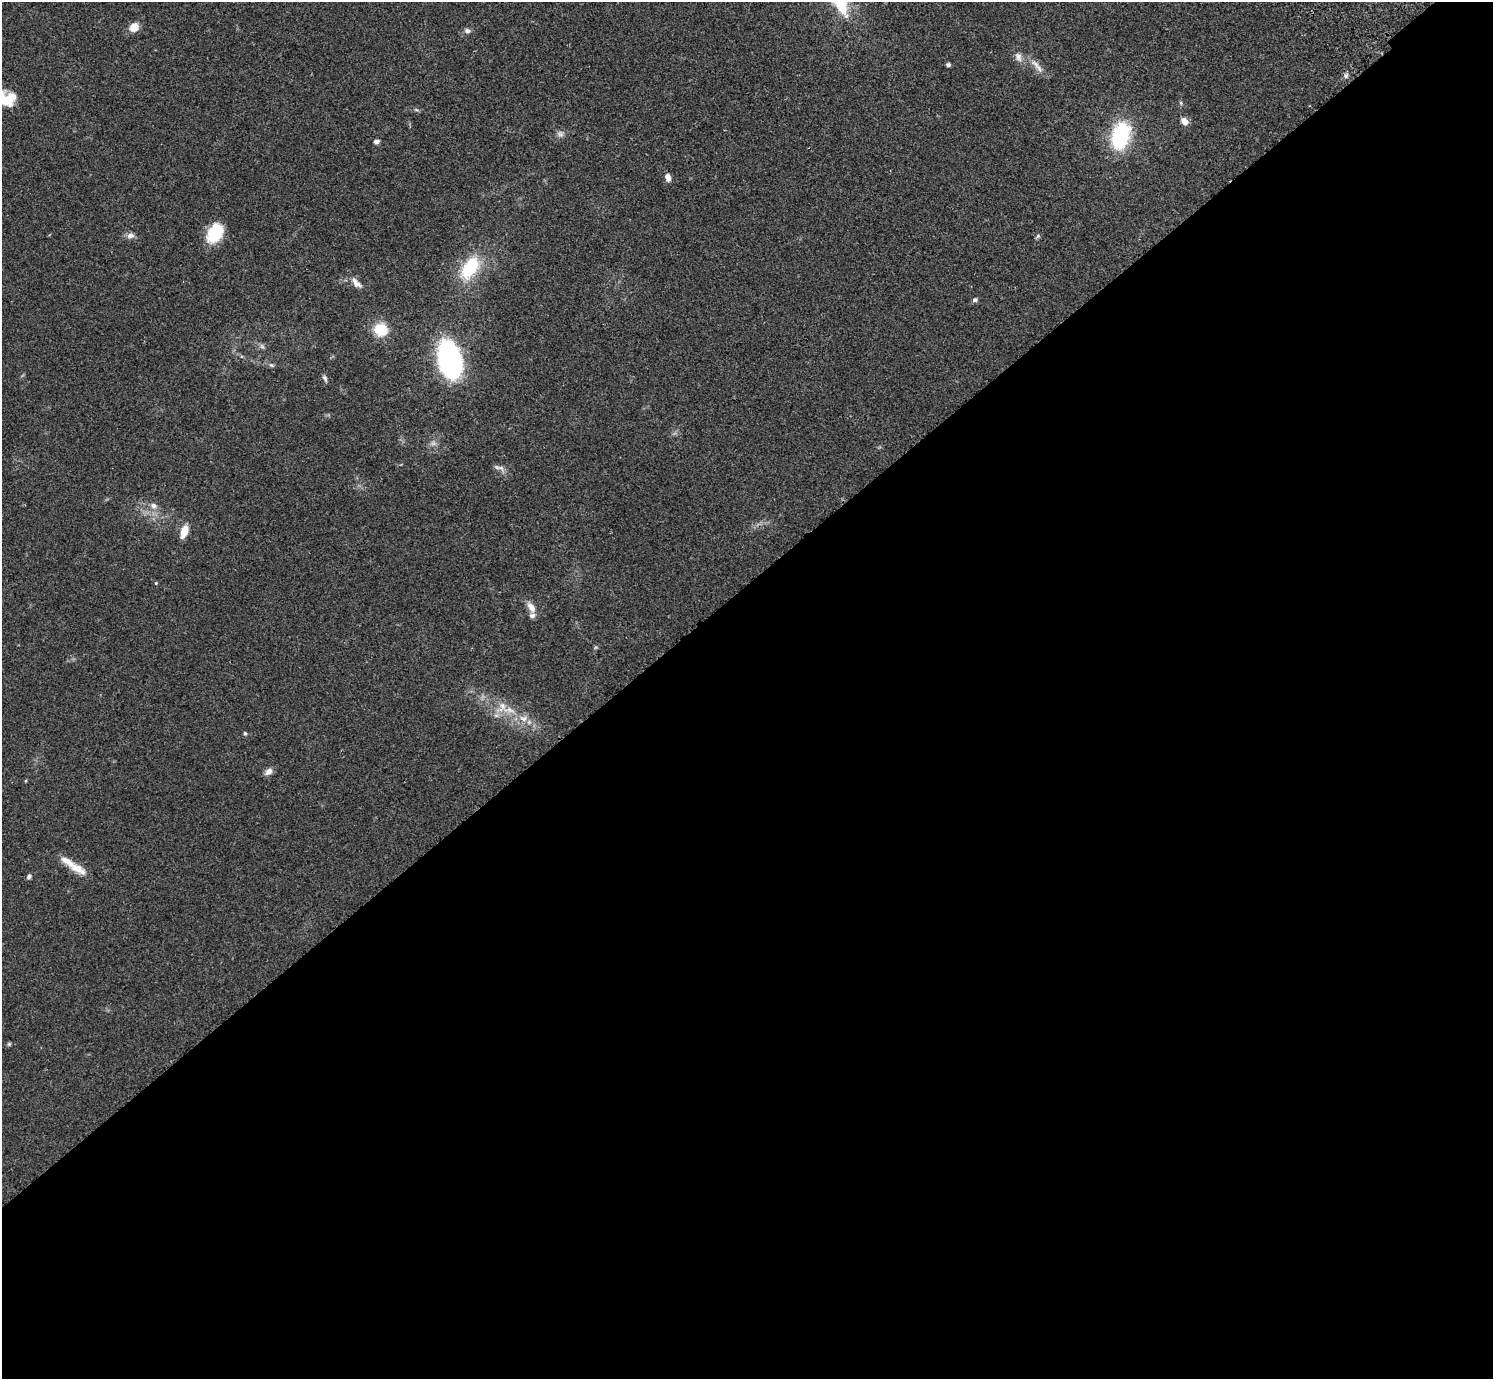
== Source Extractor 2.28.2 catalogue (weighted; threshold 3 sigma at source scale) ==
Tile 15 of 4 x 4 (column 3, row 4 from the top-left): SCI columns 3031-4521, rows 203-1579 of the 6062 x 6050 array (HDU 1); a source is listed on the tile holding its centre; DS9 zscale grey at full resolution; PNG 1495 x 1381 px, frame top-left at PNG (2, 2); no overlay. Shown black and unused: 58% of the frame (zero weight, under 2 of 3 exposures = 3% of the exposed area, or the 3 px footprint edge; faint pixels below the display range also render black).
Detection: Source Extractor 2.28.2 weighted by HDU 2 'WHT'; one run over the whole footprint, this tile lists its part. Background 0.0986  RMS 0.009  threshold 0.0404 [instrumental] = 3 sigma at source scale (4.5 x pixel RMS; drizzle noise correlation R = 1.50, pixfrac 1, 0.05/0.05 arcsec/px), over >= 5 px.
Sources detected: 43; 1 too faint to see at this stretch — not listed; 5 inside a brighter listed object's ellipse — not listed separately; the other 37 listed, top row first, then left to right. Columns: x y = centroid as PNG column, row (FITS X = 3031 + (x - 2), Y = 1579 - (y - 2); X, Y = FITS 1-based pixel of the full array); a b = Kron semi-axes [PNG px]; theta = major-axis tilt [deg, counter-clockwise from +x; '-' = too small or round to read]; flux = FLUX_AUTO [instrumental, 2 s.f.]
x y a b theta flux
134 27 6 5 - 21
467 31 8 6 -18 2.5
1018 57 13 8 -68 5.2
948 65 5 4 - 2
1039 68 15 6 -52 5.5
1346 76 6 5 - 1.9
5 100 21 11 -43 20
1181 103 6 4 -72 1.1
416 110 6 4 -19 1.2
1185 121 9 7 -35 6.3
560 134 9 8 - 3.1
1121 136 22 13 75 84
376 142 6 4 5 3.1
668 177 8 5 -66 5.4
215 233 20 13 58 34
130 236 10 7 13 4.1
1038 236 7 5 47 1.6
470 268 30 16 55 43
356 283 16 7 -49 6
975 300 6 5 - 2.2
380 330 14 13 - 22
262 346 7 6 - 2
450 361 21 12 -76 380
271 365 7 5 -21 1.7
325 378 9 5 -59 2.1
497 467 10 6 -22 3.1
153 506 10 8 -26 4.6
184 531 14 7 70 11
156 583 4 4 - 0.91
531 607 16 8 -53 6.8
509 710 25 7 -8 11
523 718 12 9 -14 7.3
245 733 5 4 - 1.2
269 771 11 8 43 4.4
77 868 27 10 -31 13
29 876 6 5 - 2.3
9 1044 5 5 - 1.2
Isophote crosses this tile's border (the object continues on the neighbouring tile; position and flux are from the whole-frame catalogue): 1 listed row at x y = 5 100